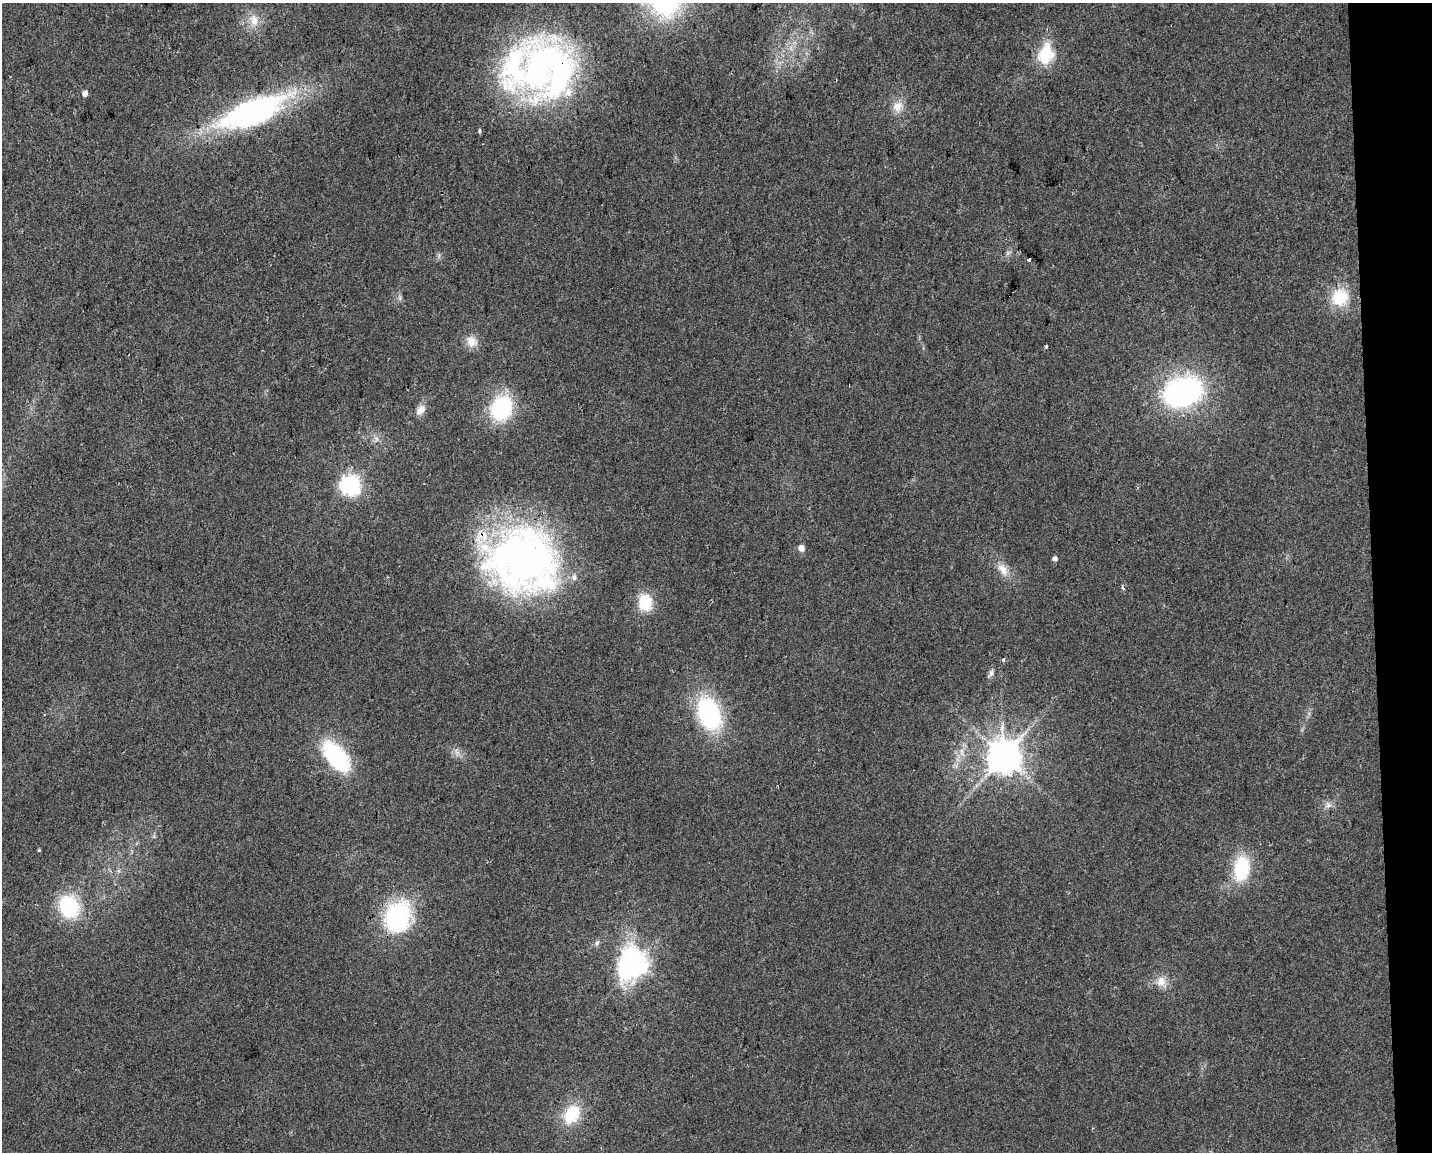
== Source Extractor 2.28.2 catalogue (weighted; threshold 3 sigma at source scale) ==
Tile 9 of 3 x 4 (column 3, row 3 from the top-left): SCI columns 2871-4300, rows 1151-2300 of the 4352 x 4599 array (HDU 1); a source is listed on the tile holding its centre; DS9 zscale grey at full resolution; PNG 1434 x 1154 px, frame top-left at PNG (2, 3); no overlay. Shown black and unused: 4% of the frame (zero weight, under 2 of 3 exposures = <1% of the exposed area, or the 3 px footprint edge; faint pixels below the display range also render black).
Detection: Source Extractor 2.28.2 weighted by HDU 2 'WHT'; one run over the whole footprint, this tile lists its part. Background 0.0444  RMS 0.0069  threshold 0.0309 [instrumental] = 3 sigma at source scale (4.5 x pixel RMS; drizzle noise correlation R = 1.50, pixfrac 1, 0.0396/0.0396 arcsec/px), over >= 5 px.
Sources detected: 39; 3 inside a brighter listed object's ellipse — not listed separately; the other 36 listed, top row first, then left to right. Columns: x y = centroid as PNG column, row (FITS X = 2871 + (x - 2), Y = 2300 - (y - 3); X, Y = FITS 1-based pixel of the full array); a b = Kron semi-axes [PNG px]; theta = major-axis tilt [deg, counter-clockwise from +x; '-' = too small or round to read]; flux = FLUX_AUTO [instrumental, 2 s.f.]
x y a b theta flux
254 20 16 11 -70 8.5
1046 54 28 20 75 23
545 69 74 67 -2 260
85 93 4 4 - 5.5
898 106 16 13 70 8.4
253 112 86 29 22 150
1029 260 3 3 - 12
1340 297 25 22 56 25
400 298 9 4 -89 1.7
471 341 15 13 -45 8.1
1046 346 3 3 - 1.3
1183 392 28 19 20 200
501 408 25 20 69 61
420 410 16 9 48 5.6
376 439 7 6 - 2.3
351 485 8 7 - 340
801 548 5 4 - 8.4
522 558 76 68 8 320
1055 559 4 4 - 3
1003 569 20 11 -57 8.6
1123 587 4 3 - 2.6
645 602 17 13 -83 23
1003 660 4 4 - 1.1
991 673 13 5 66 2.4
709 714 26 17 -69 100
336 756 32 16 -51 74
1003 756 10 9 - 1700
1328 805 10 7 -73 3.1
39 850 4 4 - 0.73
1241 868 30 18 81 37
69 906 21 18 -63 55
396 919 22 17 62 130
597 943 9 6 58 2
636 963 12 10 51 530
1161 982 16 13 -66 7.9
572 1114 22 15 60 28
Overlapping masked pixels (flux is a lower limit): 2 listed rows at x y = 545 69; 522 558